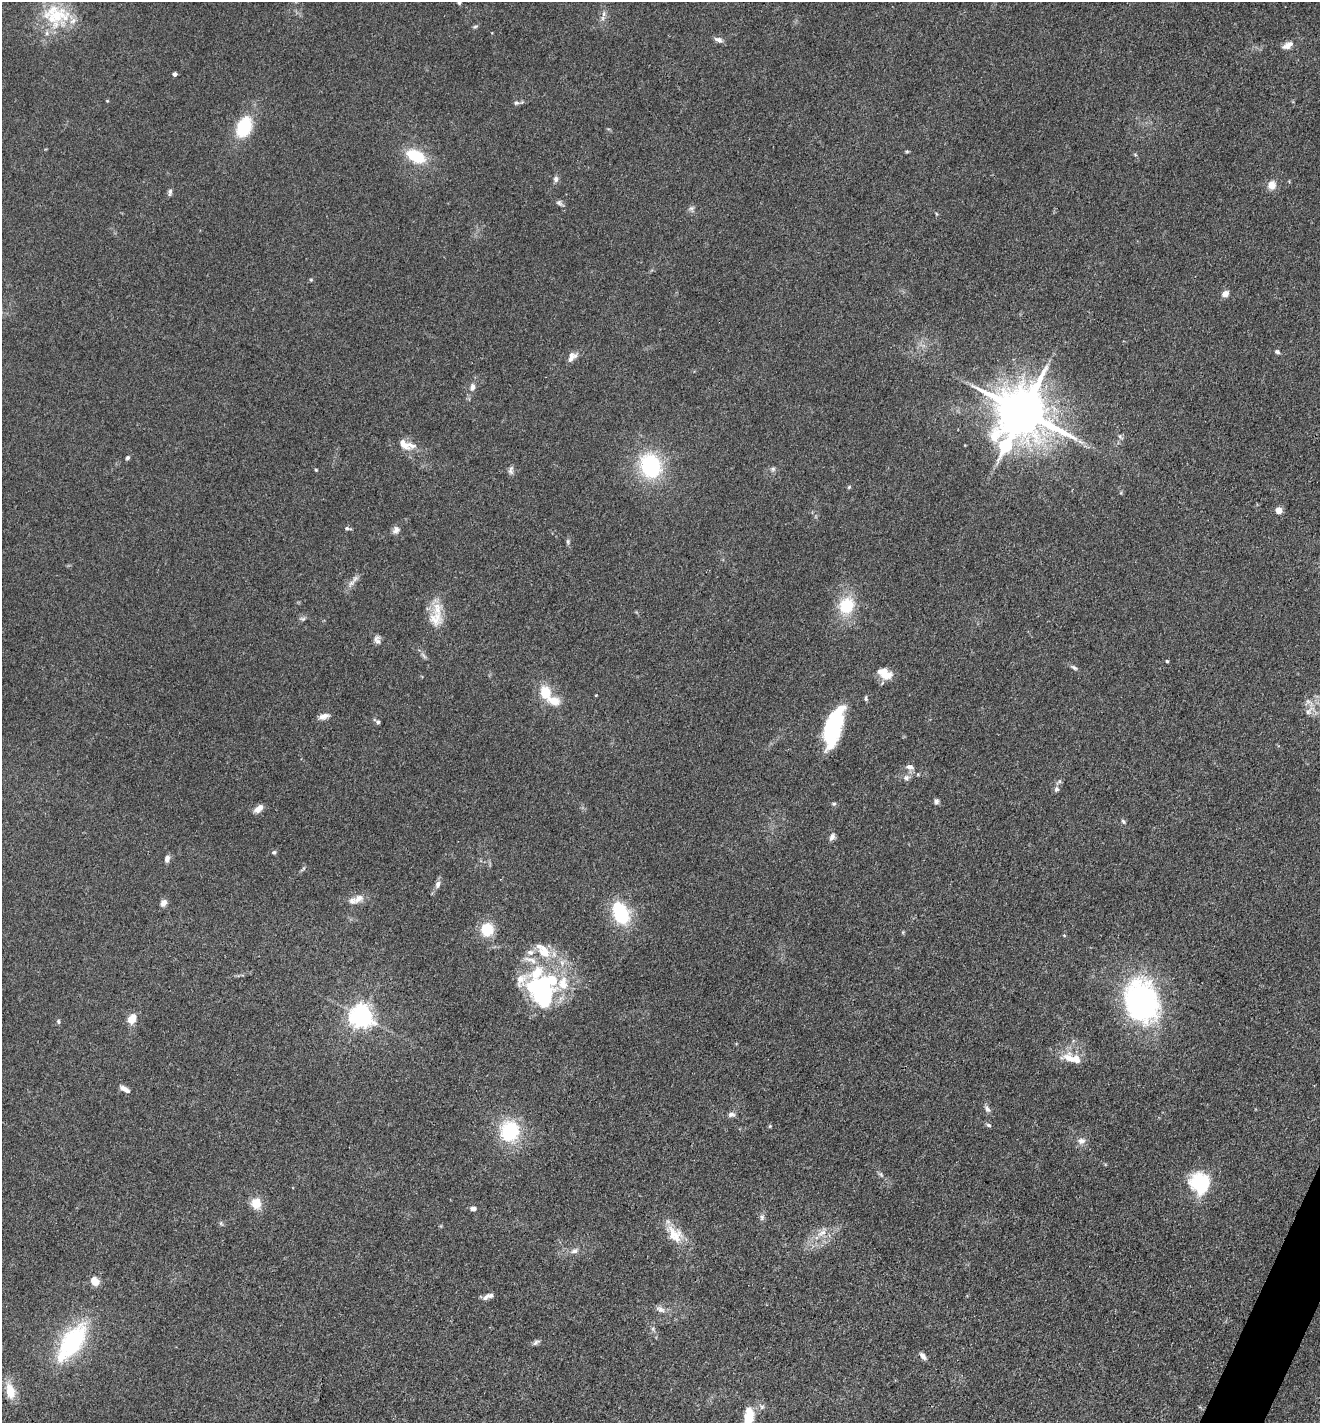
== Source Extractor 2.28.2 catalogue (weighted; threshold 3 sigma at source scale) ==
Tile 6 of 4 x 4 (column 2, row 2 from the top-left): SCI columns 1598-2915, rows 2844-4264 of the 5694 x 5685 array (HDU 1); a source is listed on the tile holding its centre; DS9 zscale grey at full resolution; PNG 1322 x 1425 px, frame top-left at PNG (2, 2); no overlay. Shown black and unused: <1% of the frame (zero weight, under 3 of 4 exposures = <1% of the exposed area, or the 3 px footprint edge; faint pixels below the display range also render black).
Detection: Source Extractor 2.28.2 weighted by HDU 2 'WHT'; one run over the whole footprint, this tile lists its part. Background 0.083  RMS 0.0063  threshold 0.0283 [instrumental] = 3 sigma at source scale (4.5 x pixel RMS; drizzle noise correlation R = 1.50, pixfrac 1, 0.05/0.05 arcsec/px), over >= 5 px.
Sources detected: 114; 2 inside a brighter object's white glare — not listed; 15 inside a brighter listed object's ellipse — not listed separately; the other 97 listed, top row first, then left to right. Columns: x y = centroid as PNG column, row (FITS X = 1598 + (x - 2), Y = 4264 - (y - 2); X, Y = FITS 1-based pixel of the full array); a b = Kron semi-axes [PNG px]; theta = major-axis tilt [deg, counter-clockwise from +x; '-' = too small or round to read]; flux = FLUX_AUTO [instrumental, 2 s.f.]
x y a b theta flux
459 2 5 4 - 1.2
604 14 9 4 82 2
55 16 42 26 13 34
475 26 7 4 10 0.96
718 40 11 6 -22 2.6
1287 45 16 8 28 4.3
175 74 4 4 - 1.9
516 103 7 5 14 1.4
244 127 20 13 67 30
907 151 5 3 - 0.79
416 156 18 10 -26 27
556 179 8 6 90 2.1
1272 185 11 10 - 5.5
170 192 8 6 82 1.6
559 203 9 6 -27 1.7
691 208 8 6 20 1.6
311 280 6 3 -19 0.65
1225 294 8 7 - 3.7
1277 352 6 5 - 1.4
571 355 14 8 -11 3.6
472 387 10 6 81 2.7
1023 412 15 12 -31 3600
1120 436 7 5 -54 1.4
406 445 26 12 -20 9.2
1005 446 15 10 -67 70
128 458 5 4 - 1.3
650 466 24 20 -70 57
773 469 6 6 - 1.4
316 470 3 3 - 0.67
511 470 12 6 83 2.1
849 487 6 3 46 0.74
1279 510 5 4 - 13
347 528 10 4 -13 1.2
396 530 11 8 46 2.7
568 541 7 4 -90 1.2
351 583 15 6 46 3.6
846 606 18 15 58 24
303 619 8 5 -17 1.3
435 619 22 20 -85 12
377 640 12 8 -62 2.8
1167 661 3 3 - 0.93
1074 668 10 5 -35 1.6
885 674 17 10 -26 10
545 693 14 11 -71 16
596 695 4 3 - 0.47
866 698 7 4 -82 1.1
1309 711 14 7 53 4.2
324 716 13 6 19 3.7
377 721 9 4 -31 1.4
833 730 37 16 75 54
910 767 10 7 -15 3
906 778 8 7 - 2.5
1056 789 8 6 88 2
936 801 7 6 - 1.6
834 804 6 4 21 1
259 808 12 6 38 4.6
1123 821 7 5 -57 1.2
832 837 10 6 60 2.5
274 852 6 5 - 1.2
167 858 9 6 76 2.4
303 869 7 4 46 1
438 884 10 7 71 2.5
358 898 17 10 39 5.4
163 903 8 6 63 3.5
621 913 23 15 -66 38
1064 935 5 3 - 0.53
537 973 83 25 -29 62
1142 1001 48 34 -69 130
361 1016 8 7 - 510
132 1019 9 7 60 9.7
58 1022 6 4 -88 1
1076 1060 31 13 -23 11
125 1089 14 5 -31 3.4
987 1109 11 6 -54 2.2
731 1114 10 6 7 2.2
988 1125 7 4 -26 1.2
770 1126 4 4 - 0.62
510 1131 24 21 65 39
1081 1141 11 9 13 3.4
881 1174 6 5 - 1.1
1201 1183 25 21 -57 36
256 1203 11 10 - 10
473 1209 7 6 - 2.2
762 1217 8 6 77 1.7
221 1223 6 5 - 1.1
672 1233 26 10 -78 10
822 1233 14 6 23 4.6
574 1251 10 7 24 2.8
95 1281 12 9 -51 5.4
486 1297 14 6 38 3.1
660 1309 14 7 -23 3.3
72 1342 47 21 55 66
536 1342 10 5 30 1.7
923 1356 10 5 -53 2.8
10 1391 20 11 -75 11
762 1407 7 6 - 1.7
749 1418 15 10 72 15
Isophote crosses this tile's border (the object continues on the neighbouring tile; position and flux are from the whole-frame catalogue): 2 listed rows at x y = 459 2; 749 1418